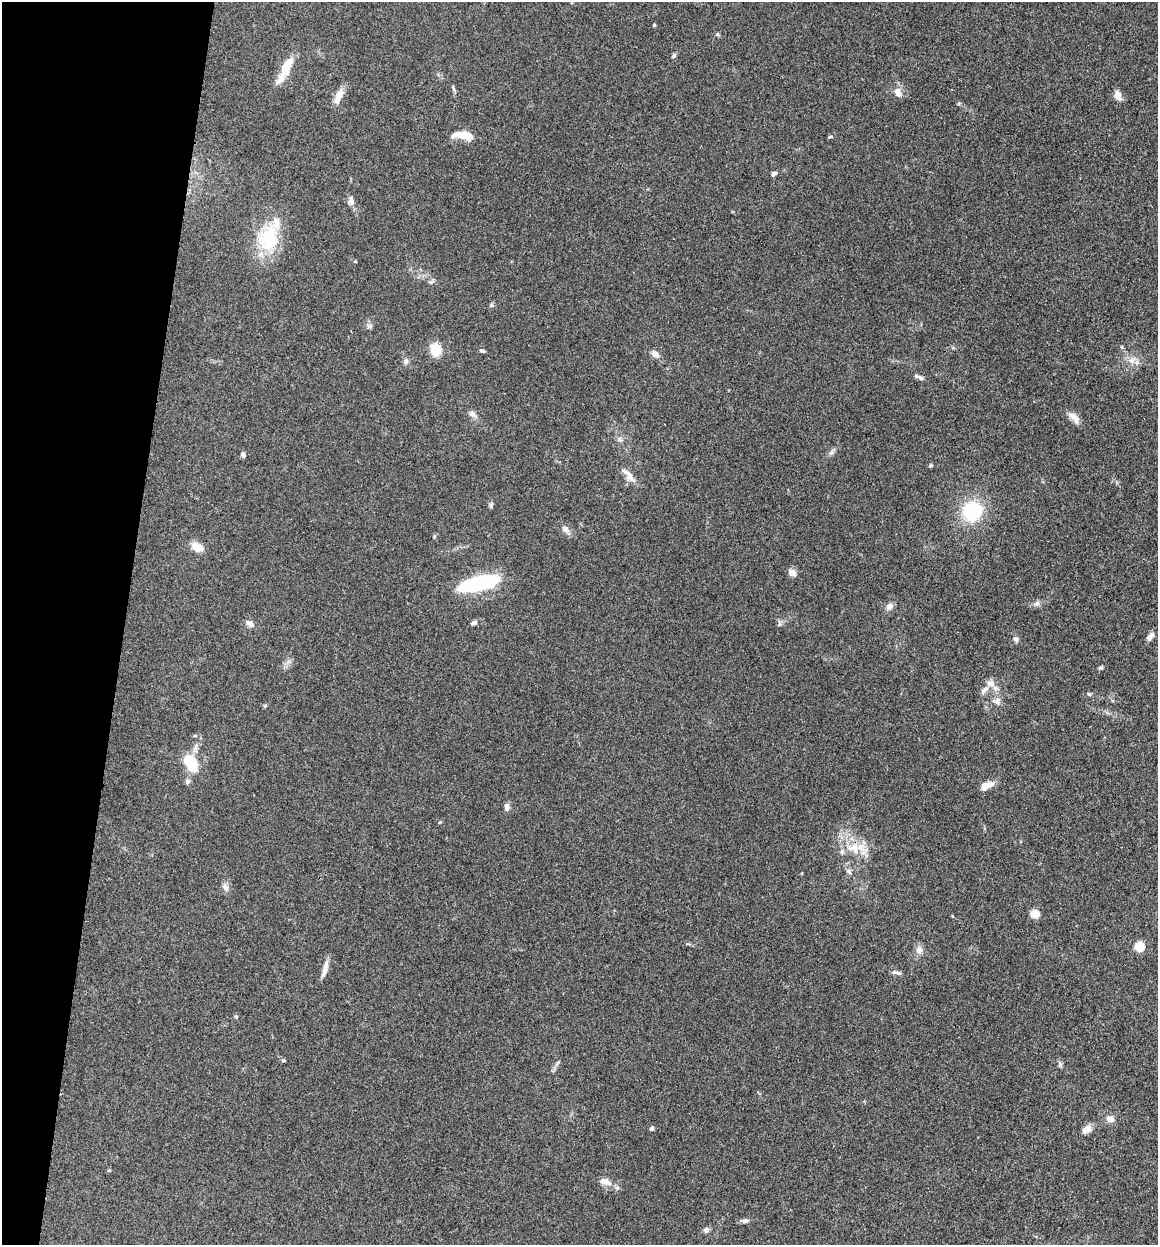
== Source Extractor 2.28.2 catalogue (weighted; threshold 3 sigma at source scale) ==
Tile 9 of 4 x 4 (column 1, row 3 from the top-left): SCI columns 340-1495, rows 2038-3280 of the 6832 x 5775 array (HDU 1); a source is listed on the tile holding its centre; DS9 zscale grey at full resolution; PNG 1160 x 1247 px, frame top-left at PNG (2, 2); no overlay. Shown black and unused: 11% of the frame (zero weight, under 3 of 4 exposures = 2% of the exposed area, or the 3 px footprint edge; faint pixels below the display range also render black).
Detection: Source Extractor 2.28.2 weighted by HDU 2 'WHT'; one run over the whole footprint, this tile lists its part. Background 0.167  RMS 0.0077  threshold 0.0347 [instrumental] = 3 sigma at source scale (4.5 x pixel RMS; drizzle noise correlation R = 1.50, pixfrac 1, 0.05/0.05 arcsec/px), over >= 5 px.
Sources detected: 75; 4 inside a brighter listed object's ellipse — not listed separately; the other 71 listed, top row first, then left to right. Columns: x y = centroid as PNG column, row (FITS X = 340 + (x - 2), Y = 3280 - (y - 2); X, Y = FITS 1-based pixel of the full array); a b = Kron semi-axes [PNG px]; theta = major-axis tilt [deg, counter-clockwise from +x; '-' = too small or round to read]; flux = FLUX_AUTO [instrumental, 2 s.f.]
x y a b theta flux
654 25 4 4 - 0.85
717 34 6 4 -46 1.1
673 55 7 4 50 1.3
286 67 26 12 67 16
453 88 11 3 -75 1.3
898 92 12 8 -76 5.8
1117 95 13 8 -61 5.3
339 96 18 7 67 9.6
462 135 22 8 -5 14
830 137 7 3 1 0.97
774 174 7 5 40 2.1
351 201 11 7 -87 3.6
268 238 35 29 69 42
355 261 5 3 - 0.66
431 282 8 5 23 1.7
491 305 6 5 - 1.2
369 326 9 4 36 1.7
435 349 13 11 -73 13
482 351 7 4 -17 1.5
655 354 8 7 - 4.9
1132 360 11 7 28 4.6
406 361 9 6 80 2.5
917 376 10 6 -12 2.4
473 414 11 7 -35 3.1
1074 417 18 8 -42 6.1
620 439 8 6 -48 2.3
831 453 7 4 19 1.6
243 455 7 5 -65 2.1
931 465 6 4 37 0.94
629 475 24 8 -50 6.6
491 505 9 5 75 1.4
972 511 18 18 - 46
565 529 11 8 -54 3.7
197 547 15 9 -26 9.2
792 573 11 8 -43 3.6
479 583 39 13 14 67
1037 603 9 5 30 2.3
889 606 10 8 52 3.7
474 623 10 6 22 2.1
250 624 13 7 -30 3.6
1150 637 13 6 51 3.5
1016 639 7 6 - 2
1100 668 6 4 16 1.2
990 683 12 9 -16 5.5
983 691 10 5 74 2.6
1089 694 5 5 - 1.1
997 701 11 8 80 3.9
265 706 5 5 - 1.1
195 736 6 4 1 0.92
191 763 21 12 -61 23
188 781 7 6 - 2
988 785 13 7 9 7
507 807 9 6 -84 3.1
440 822 5 3 - 0.63
854 848 19 16 -36 17
849 871 8 6 -49 2.1
225 887 13 7 -60 3.2
1035 914 10 9 - 6.7
1139 947 5 5 - 40
919 950 11 9 80 4.3
325 969 22 6 74 5.3
896 972 14 5 -15 2.4
283 1061 6 4 0 0.87
1060 1064 10 3 -80 1.4
1110 1119 11 8 -7 4.1
652 1128 5 5 - 1.5
1087 1129 13 8 41 5.4
109 1170 5 3 - 0.69
606 1182 17 9 -16 6.8
744 1221 12 5 -4 2.3
706 1230 7 6 - 2.8